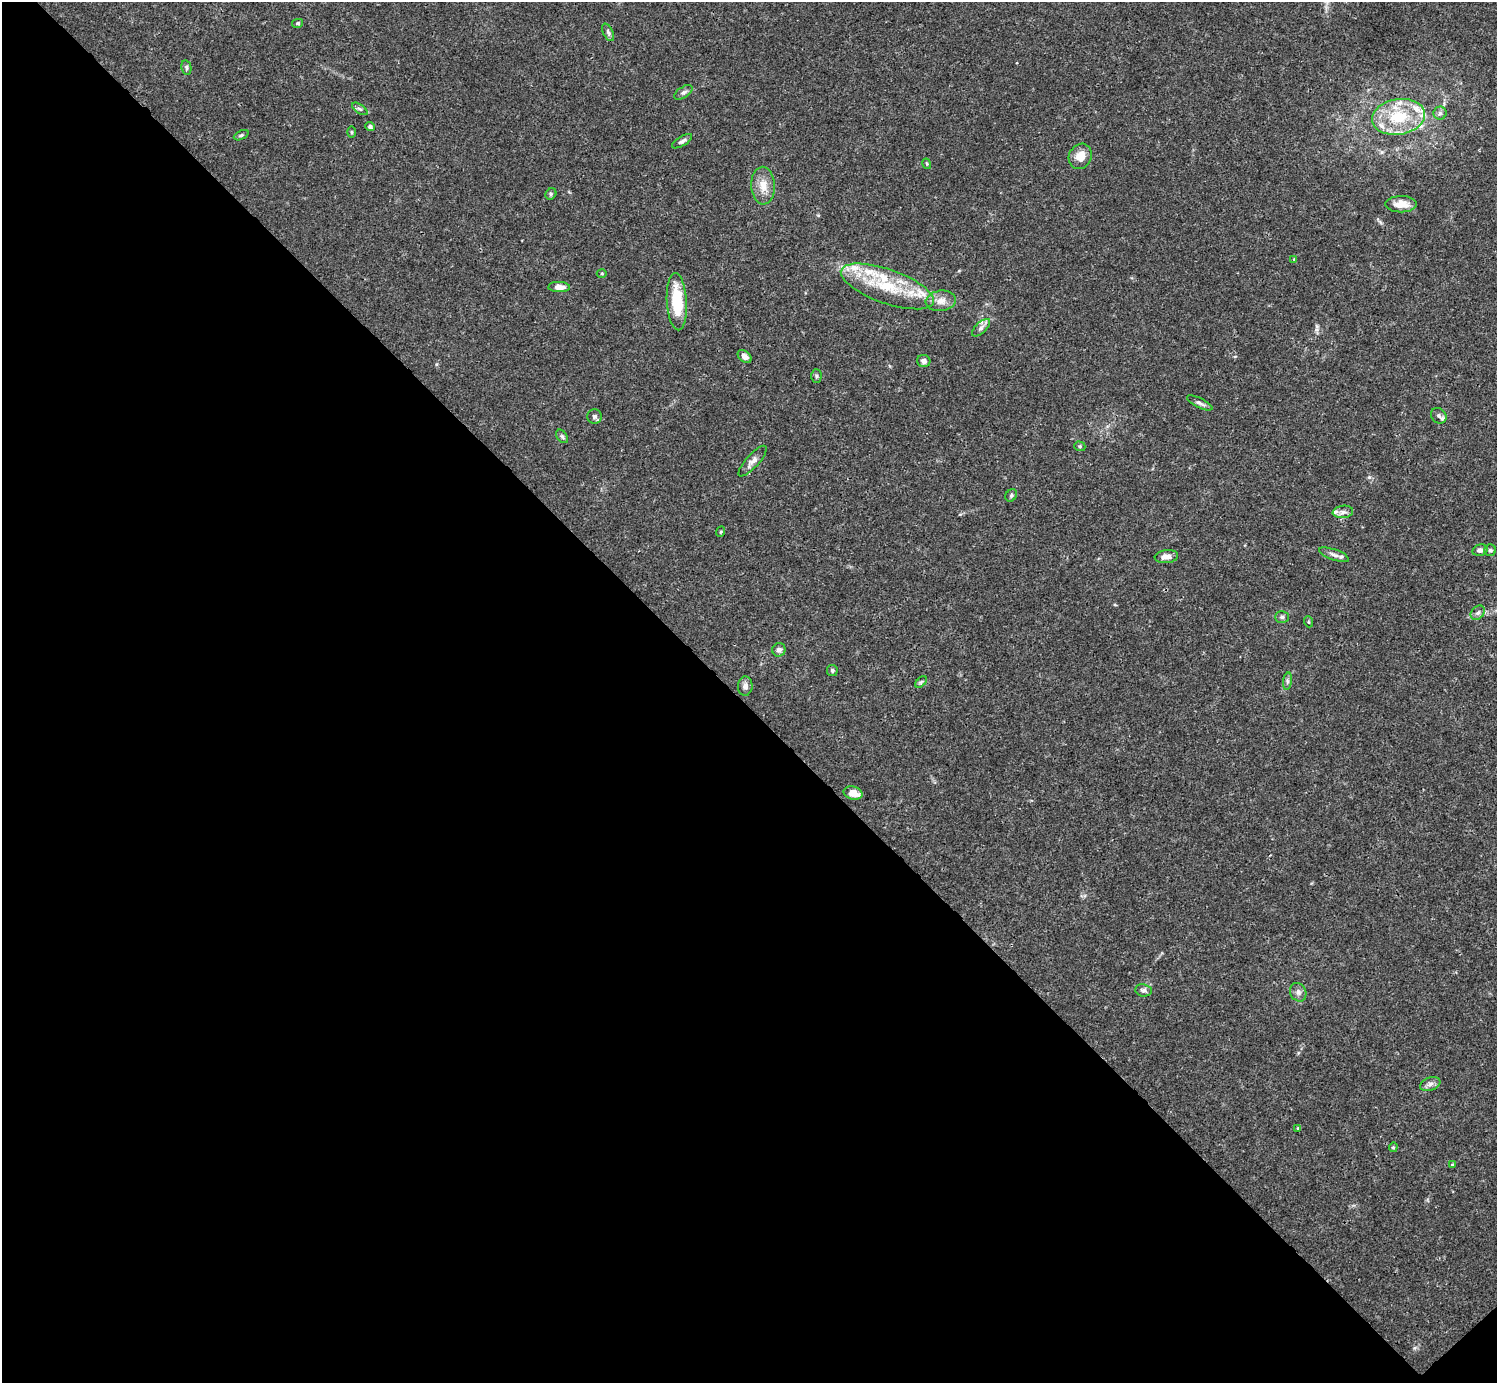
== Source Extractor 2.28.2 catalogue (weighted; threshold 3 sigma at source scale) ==
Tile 14 of 4 x 4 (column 2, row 4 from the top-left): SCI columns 1496-2990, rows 158-1538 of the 5982 x 5981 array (HDU 1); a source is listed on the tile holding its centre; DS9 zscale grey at full resolution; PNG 1499 x 1385 px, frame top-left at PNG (2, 2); each listed source drawn as its Kron ellipse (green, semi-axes under 4 px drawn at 4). Shown black and unused: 49% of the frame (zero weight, under 3 of 4 exposures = <1% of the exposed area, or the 3 px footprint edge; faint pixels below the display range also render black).
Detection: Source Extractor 2.28.2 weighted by HDU 2 'WHT'; one run over the whole footprint, this tile lists its part. Background 0.0164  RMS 0.0022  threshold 0.00989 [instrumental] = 3 sigma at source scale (4.5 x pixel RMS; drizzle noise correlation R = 1.50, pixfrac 1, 0.05/0.05 arcsec/px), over >= 5 px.
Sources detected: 63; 9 inside a brighter listed object's ellipse — not listed separately; the other 54 listed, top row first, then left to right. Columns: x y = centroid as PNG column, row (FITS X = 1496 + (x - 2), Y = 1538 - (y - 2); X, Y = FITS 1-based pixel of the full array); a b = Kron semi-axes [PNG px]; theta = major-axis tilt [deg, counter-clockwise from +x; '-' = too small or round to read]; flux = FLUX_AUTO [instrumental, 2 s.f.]
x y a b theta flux
298 23 5 4 - 0.31
608 32 9 5 -65 0.58
186 68 7 5 -78 0.43
683 92 10 5 32 0.65
360 109 9 4 -34 0.47
1440 113 6 6 - 0.58
1398 117 27 17 9 11
370 127 5 4 - 0.48
351 132 5 3 - 0.23
241 135 8 4 25 0.38
682 141 11 5 31 0.61
1080 156 13 11 60 3
927 164 5 3 - 0.23
763 186 19 12 -87 3
551 194 6 5 - 0.38
1401 204 15 8 1 2.9
1294 259 3 3 - 0.17
602 273 5 3 - 0.22
887 286 49 17 -19 12
559 287 11 5 -1 1.5
941 301 15 10 7 2.2
677 302 29 10 -87 9.2
981 328 11 5 43 0.88
745 357 8 5 -42 1
924 361 7 6 - 0.92
816 376 7 5 90 0.45
1200 403 14 5 -26 0.7
594 416 7 7 - 0.7
1439 416 8 7 - 0.74
562 436 7 5 -53 0.45
1080 446 6 4 -20 0.32
753 461 20 6 47 1.3
1011 495 6 5 - 0.4
1343 512 10 6 7 0.87
720 532 5 3 - 0.21
1480 550 8 5 14 0.87
1490 550 6 6 - 0.45
1334 555 16 5 -19 1.1
1166 557 12 6 7 1.6
1478 613 8 6 44 0.68
1282 617 7 5 0 0.49
1309 622 5 3 - 0.23
779 650 7 6 - 0.86
832 670 6 5 - 0.44
1287 681 9 4 83 0.53
921 682 7 4 45 0.36
745 686 10 7 88 1.1
853 793 9 6 -14 2.6
1144 990 8 6 -8 0.64
1298 992 9 8 - 0.93
1430 1084 10 6 21 0.89
1298 1128 3 3 - 0.3
1393 1147 5 4 - 0.3
1452 1165 4 4 - 0.36
Isophote crosses this tile's border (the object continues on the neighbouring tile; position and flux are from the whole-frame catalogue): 1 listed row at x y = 1478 613